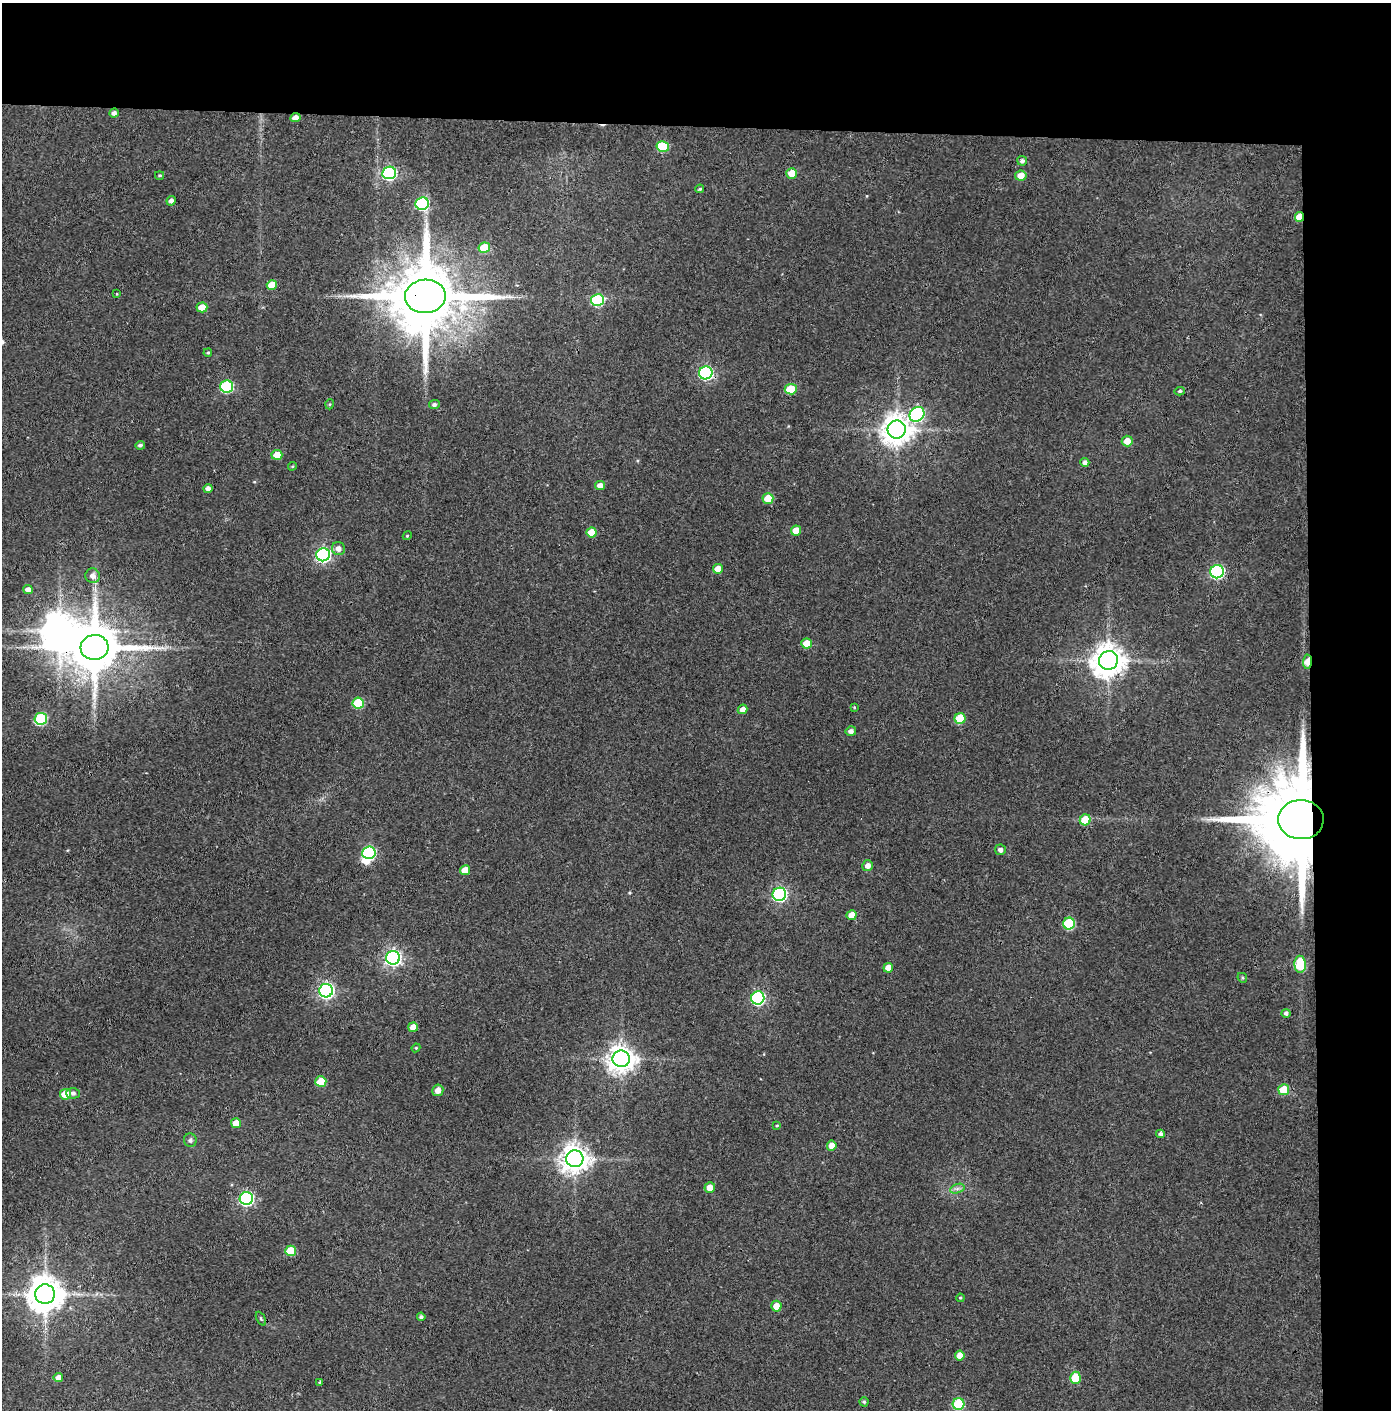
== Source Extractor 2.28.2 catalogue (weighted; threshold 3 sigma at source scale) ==
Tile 3 of 3 x 3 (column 3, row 1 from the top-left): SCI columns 2853-4241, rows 2822-4229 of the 4314 x 4236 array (HDU 1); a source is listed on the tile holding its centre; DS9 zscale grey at full resolution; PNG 1393 x 1412 px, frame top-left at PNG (2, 3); each listed source drawn as its Kron ellipse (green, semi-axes under 4 px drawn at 4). Shown black and unused: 14% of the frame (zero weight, under 3 of 4 exposures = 6% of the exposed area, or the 3 px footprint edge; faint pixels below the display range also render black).
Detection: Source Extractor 2.28.2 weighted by HDU 2 'WHT'; one run over the whole footprint, this tile lists its part. Background 0.0904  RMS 0.0064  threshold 0.0289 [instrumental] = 3 sigma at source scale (4.5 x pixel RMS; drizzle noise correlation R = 1.50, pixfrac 1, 0.05/0.05 arcsec/px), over >= 5 px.
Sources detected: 101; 2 inside a brighter object's white glare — neither listed nor drawn; the other 99 listed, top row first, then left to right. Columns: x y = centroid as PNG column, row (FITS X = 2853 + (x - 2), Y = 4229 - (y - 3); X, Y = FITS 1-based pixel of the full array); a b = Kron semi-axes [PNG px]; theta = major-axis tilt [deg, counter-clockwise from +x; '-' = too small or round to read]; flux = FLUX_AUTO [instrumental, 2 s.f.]
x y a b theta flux
114 113 5 4 - 2.4
295 118 5 4 - 4.8
663 146 6 5 - 27
1022 161 5 5 - 1.8
389 173 7 6 - 120
792 173 5 5 - 9.2
160 175 4 3 - 0.74
1021 176 5 5 - 6.4
700 189 4 3 - 0.83
171 201 5 4 - 2.4
422 204 7 6 - 78
1299 217 5 4 - 11
484 248 6 5 - 19
272 285 5 5 - 11
116 294 4 2 - 0.43
425 296 20 17 3 7700
598 300 6 6 - 57
202 307 5 5 - 10
208 353 4 3 - 0.84
706 373 7 6 - 110
227 387 6 6 - 65
791 389 6 5 - 20
1180 391 5 4 - 1
330 404 5 3 - 0.64
434 405 5 4 - 1.8
917 414 8 7 - 110
897 430 9 9 - 920
1127 441 5 5 - 6.6
140 445 5 4 - 1.5
277 455 5 5 - 9.3
1085 462 4 4 - 2.3
292 466 4 3 - 0.76
600 486 5 4 - 5
208 489 4 4 - 2.7
768 498 5 5 - 15
796 530 5 5 - 9.1
592 532 5 5 - 10
407 536 4 3 - 0.6
338 548 7 6 - 3.7
323 555 7 6 - 160
718 569 5 5 - 5.9
1217 572 7 6 - 120
93 576 7 7 - 3.6
28 589 5 4 - 3.1
806 643 5 5 - 9.8
94 647 14 12 5 3700
1108 660 9 9 - 1100
1307 662 7 4 86 13
358 703 6 5 - 31
854 707 4 3 - 0.52
743 709 5 4 - 3.6
41 719 6 6 - 58
960 719 5 5 - 21
851 731 5 5 - 2.4
1085 820 5 5 - 15
1301 820 23 19 0 15000
1000 850 5 5 - 2.3
369 853 6 6 - 87
868 866 5 5 - 3.9
465 870 5 5 - 9.2
779 894 7 6 - 140
852 915 5 5 - 5.7
1069 924 6 6 - 44
393 958 7 7 - 220
1300 964 8 5 -88 31
888 968 5 4 - 6
1242 978 5 4 - 0.93
326 991 7 6 - 190
758 998 6 6 - 110
1286 1013 4 4 - 1.7
413 1027 5 4 - 5.6
416 1048 4 4 - 0.62
621 1059 8 8 - 740
321 1082 5 5 - 18
438 1090 6 5 - 4.4
1284 1090 5 5 - 20
73 1093 6 5 - 1.8
66 1094 5 5 - 15
236 1123 5 5 - 9.6
777 1125 4 3 - 0.66
1160 1134 4 4 - 1.8
190 1140 7 6 - 1.6
832 1146 5 5 - 5.8
575 1159 8 8 - 810
710 1187 5 5 - 6.5
957 1189 7 4 19 1.8
246 1198 6 6 - 130
291 1251 5 5 - 21
45 1294 10 9 - 1500
960 1298 4 4 - 0.8
776 1306 5 5 - 6.8
421 1317 4 4 - 1.5
261 1319 7 4 -63 0.89
960 1355 5 5 - 6.8
58 1378 4 4 - 4.2
1075 1378 6 5 - 16
320 1382 3 3 - 1
864 1402 4 4 - 1.1
958 1404 6 6 - 46
Overlapping masked pixels (flux is a lower limit): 6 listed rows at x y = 295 118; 1299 217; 425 296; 94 647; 1307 662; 1301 820